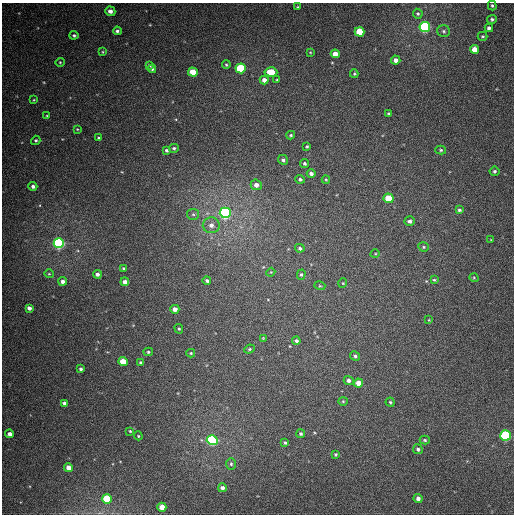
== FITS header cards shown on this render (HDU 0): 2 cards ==
NAXIS1  =                  512
NAXIS2  =                  512

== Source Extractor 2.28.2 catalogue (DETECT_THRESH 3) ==
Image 512 x 512 px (HDU 0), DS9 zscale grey, 1 PNG px = 1 image px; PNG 516 x 516 px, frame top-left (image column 1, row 512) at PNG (2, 3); each listed source drawn as its Kron ellipse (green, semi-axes under 4 px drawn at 4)
Background 388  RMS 9.8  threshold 29.5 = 3 sigma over >= 5 px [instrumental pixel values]
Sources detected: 103; all 103 listed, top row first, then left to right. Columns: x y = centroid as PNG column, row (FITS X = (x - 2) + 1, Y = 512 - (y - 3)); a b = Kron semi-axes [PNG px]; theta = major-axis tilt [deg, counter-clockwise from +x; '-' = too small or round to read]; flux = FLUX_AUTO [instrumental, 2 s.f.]
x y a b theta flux
492 5 5 4 - 1100
297 7 4 3 - 600
110 11 5 4 - 2500
418 14 5 4 - 1200
492 19 5 4 - 1200
425 27 5 5 - 140000
489 28 4 4 - 1800
117 31 4 4 - 1500
444 31 6 6 - 1500
360 32 5 4 - 22000
74 35 4 4 - 1100
483 36 5 4 - 920
474 49 4 4 - 8700
103 52 4 4 - 620
310 52 4 3 - 600
335 54 4 4 - 5900
396 60 5 4 - 3100
60 62 4 4 - 690
149 65 4 3 - 1200
226 65 4 3 - 740
241 68 5 5 - 48000
152 69 4 4 - 1300
193 72 5 4 - 12000
271 72 6 4 -3 13000
354 74 4 3 - 730
264 80 4 4 - 3400
277 80 4 3 - 640
34 100 4 3 - 580
388 113 4 3 - 700
47 115 4 2 - 520
77 129 4 3 - 510
291 135 4 3 - 970
99 138 3 3 - 710
36 140 5 4 - 1000
307 146 4 3 - 870
174 148 5 4 - 1100
167 150 3 3 - 1300
441 150 5 4 - 950
283 160 5 4 - 1500
305 163 4 4 - 1300
494 171 5 4 - 1500
311 173 4 4 - 2000
300 179 5 4 - 1400
326 179 4 4 - 680
256 185 5 5 - 3900
33 186 4 4 - 1800
388 198 5 4 - 18000
459 210 4 4 - 1400
225 213 5 5 - 200000
193 214 6 5 - 1500
410 221 5 4 - 2400
211 225 8 8 - 4600
491 240 4 2 - 440
59 243 5 5 - 140000
423 247 5 4 - 950
300 248 4 4 - 1100
375 254 4 3 - 590
123 268 4 3 - 730
271 272 4 3 - 540
49 274 4 4 - 670
97 274 4 4 - 2100
301 275 5 4 - 920
474 278 5 3 - 640
434 280 3 3 - 760
63 281 4 4 - 2700
207 281 4 3 - 1500
125 282 4 4 - 2800
343 283 5 4 - 660
320 286 5 3 - 640
29 308 4 4 - 2500
175 309 4 4 - 4300
429 320 3 2 - 420
179 329 5 4 - 830
263 338 3 3 - 470
296 341 4 4 - 1700
249 349 5 4 - 920
148 352 5 4 - 1000
191 353 4 4 - 850
355 356 5 4 - 1300
123 362 5 4 - 13000
141 363 4 3 - 1100
81 369 4 3 - 1300
349 380 5 4 - 2100
358 383 4 4 - 6200
343 401 4 4 - 750
390 402 4 4 - 930
64 403 4 4 - 2000
130 431 4 4 - 700
10 434 4 4 - 3100
301 434 4 4 - 1100
505 435 5 5 - 95000
138 436 4 3 - 650
212 440 5 5 - 120000
425 440 5 4 - 880
285 442 3 3 - 1000
418 449 5 4 - 1400
336 454 4 4 - 1000
231 464 6 5 - 1300
68 468 4 4 - 4900
222 488 4 4 - 2400
418 498 4 4 - 2600
107 499 5 5 - 34000
162 507 4 4 - 7800